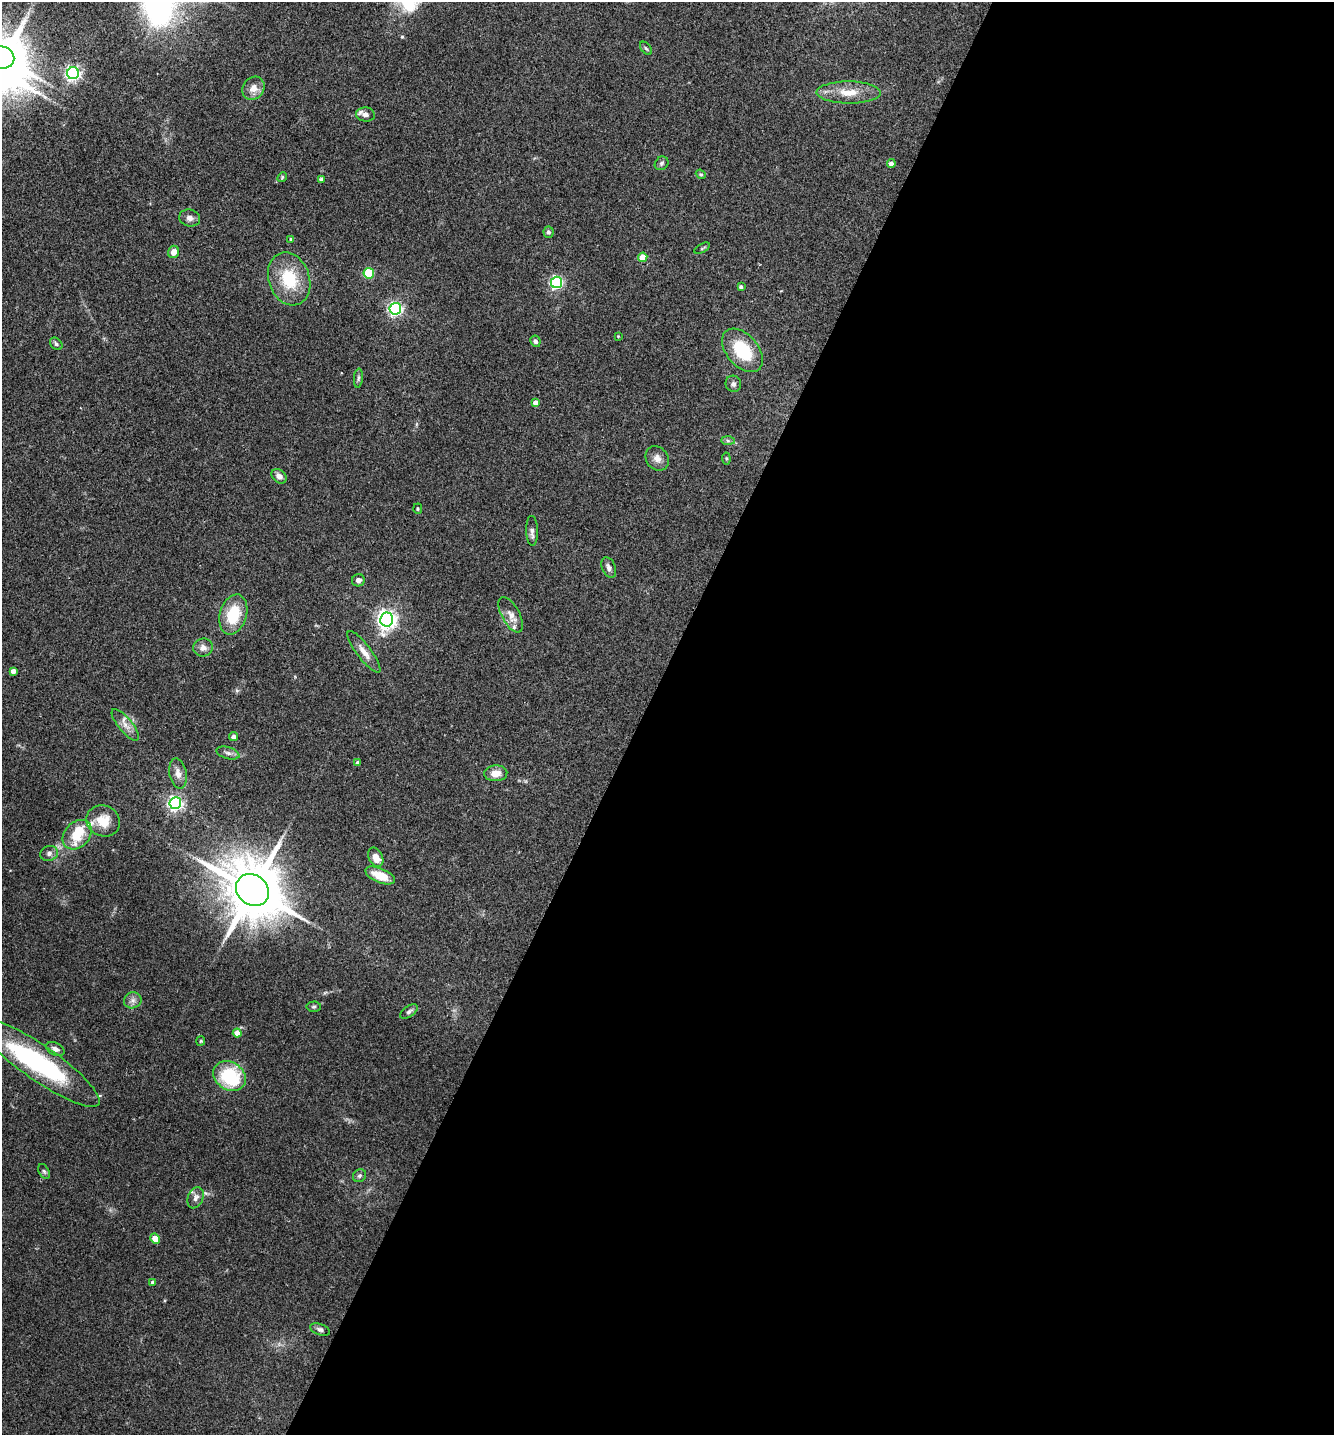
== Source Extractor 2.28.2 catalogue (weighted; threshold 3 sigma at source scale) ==
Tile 12 of 4 x 4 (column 4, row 3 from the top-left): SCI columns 4156-5487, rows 1464-2896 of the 5793 x 5786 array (HDU 1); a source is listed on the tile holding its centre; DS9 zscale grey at full resolution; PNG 1336 x 1437 px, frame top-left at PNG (2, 2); each listed source drawn as its Kron ellipse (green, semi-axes under 4 px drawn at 4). Shown black and unused: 52% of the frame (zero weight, under 3 of 4 exposures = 2% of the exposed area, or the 3 px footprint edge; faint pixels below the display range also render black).
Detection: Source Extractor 2.28.2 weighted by HDU 2 'WHT'; one run over the whole footprint, this tile lists its part. Background 0.0752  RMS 0.0058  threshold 0.026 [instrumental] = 3 sigma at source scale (4.5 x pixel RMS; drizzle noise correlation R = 1.50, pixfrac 1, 0.05/0.05 arcsec/px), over >= 5 px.
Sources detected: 75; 2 inside a brighter object's white glare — neither listed nor drawn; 3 inside a brighter listed object's ellipse — not listed separately; the other 70 listed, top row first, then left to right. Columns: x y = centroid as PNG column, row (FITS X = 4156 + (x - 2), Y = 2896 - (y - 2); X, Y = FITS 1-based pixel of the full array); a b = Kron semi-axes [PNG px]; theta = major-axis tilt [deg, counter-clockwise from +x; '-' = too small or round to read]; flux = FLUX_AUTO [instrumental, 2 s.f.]
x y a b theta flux
646 48 7 4 -53 0.95
2 58 12 11 - 1800
73 73 6 6 - 160
253 88 12 10 53 5.4
849 92 32 11 0 11
365 114 9 7 -5 2.8
662 163 7 6 - 1.4
891 164 4 4 - 3.2
701 174 5 4 - 0.77
282 177 5 4 - 0.67
321 179 4 4 - 1.3
190 218 10 8 -16 2.9
548 232 5 5 - 1.3
291 239 4 3 - 0.66
702 248 9 3 30 0.81
173 252 6 5 - 4.6
643 257 5 4 - 14
369 273 5 5 - 35
289 279 27 20 -71 25
557 282 6 5 - 97
741 287 4 4 - 1.5
395 309 6 5 - 140
618 336 4 3 - 0.39
535 341 6 5 - 1.7
56 344 7 5 -46 1.3
742 350 25 15 -49 27
358 378 9 4 85 1.3
733 384 8 7 - 1.8
535 403 4 4 - 4.2
728 441 6 4 -2 1.2
657 458 13 11 -50 3.9
726 458 6 4 -83 0.71
279 476 8 6 -40 2.8
418 509 5 4 - 0.71
532 531 15 6 -88 2.3
609 568 11 6 -67 2.5
358 580 6 6 - 2.5
233 614 20 13 73 21
511 615 19 9 -62 4.9
387 619 7 6 - 290
203 647 10 9 - 3.2
364 652 25 7 -53 5.7
13 671 4 4 - 3.4
125 725 19 7 -50 4.5
233 737 4 4 - 2.4
228 753 12 6 -16 2.1
358 763 4 4 - 2.1
178 773 15 8 -78 4.1
496 773 11 8 4 5.8
175 803 6 6 - 150
103 821 17 15 -28 11
77 835 16 12 46 15
49 853 9 7 18 2
376 857 10 7 -63 5.7
380 875 16 7 -22 11
252 890 17 15 -40 4000
133 1000 9 8 - 2.6
314 1007 7 5 2 0.97
409 1012 10 5 36 1.6
237 1033 4 4 - 7.3
201 1041 5 4 - 0.66
55 1049 9 6 -27 2.7
40 1063 72 17 -35 83
230 1076 17 13 -33 37
44 1171 8 5 -63 1.2
359 1176 7 6 - 1.3
196 1198 11 7 67 2.7
155 1239 5 4 - 9.3
153 1282 4 4 - 1.9
320 1330 10 5 -20 1.8
Isophote crosses this tile's border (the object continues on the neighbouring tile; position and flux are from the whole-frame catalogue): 2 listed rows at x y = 2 58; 40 1063